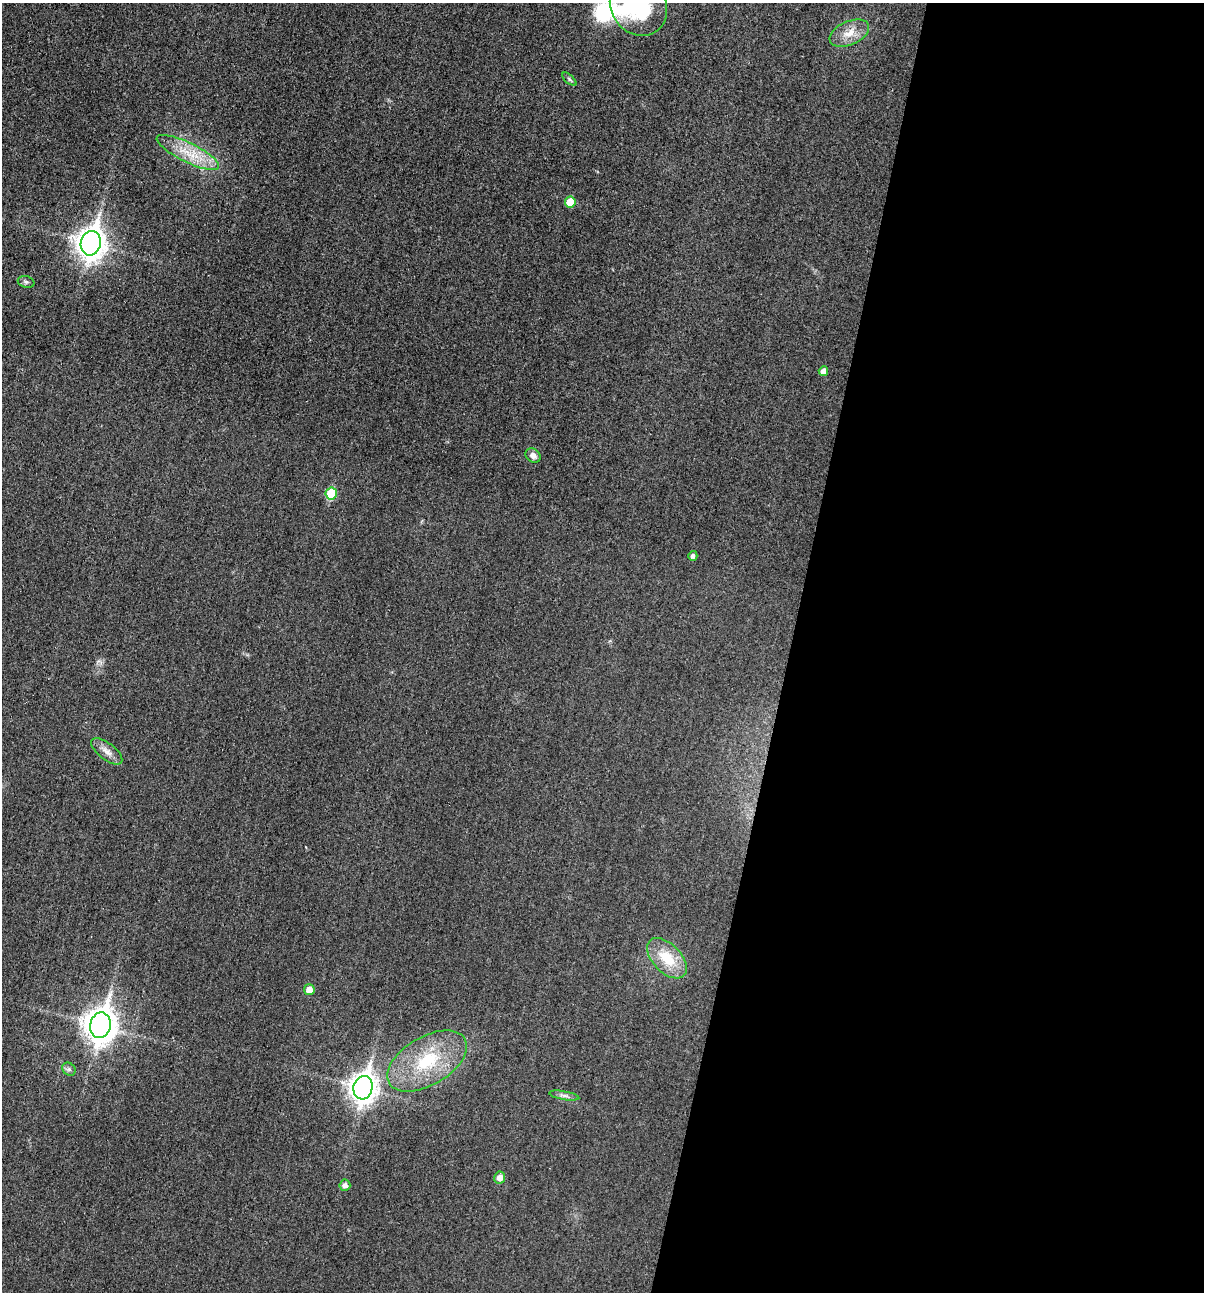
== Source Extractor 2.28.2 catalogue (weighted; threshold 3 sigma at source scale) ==
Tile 12 of 4 x 4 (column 4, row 3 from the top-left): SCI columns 3733-4934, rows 1302-2591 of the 5200 x 5181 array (HDU 1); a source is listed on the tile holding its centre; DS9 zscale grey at full resolution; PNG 1206 x 1294 px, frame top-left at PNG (2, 3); each listed source drawn as its Kron ellipse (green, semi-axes under 4 px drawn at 4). Shown black and unused: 34% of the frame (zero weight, under 3 of 4 exposures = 1% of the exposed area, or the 3 px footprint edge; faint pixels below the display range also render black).
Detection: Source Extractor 2.28.2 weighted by HDU 2 'WHT'; one run over the whole footprint, this tile lists its part. Background 0.0299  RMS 0.0059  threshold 0.0265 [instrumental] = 3 sigma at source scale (4.5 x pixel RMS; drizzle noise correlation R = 1.50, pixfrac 1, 0.05/0.05 arcsec/px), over >= 5 px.
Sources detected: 24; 3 inside a brighter object's white glare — neither listed nor drawn; the other 21 listed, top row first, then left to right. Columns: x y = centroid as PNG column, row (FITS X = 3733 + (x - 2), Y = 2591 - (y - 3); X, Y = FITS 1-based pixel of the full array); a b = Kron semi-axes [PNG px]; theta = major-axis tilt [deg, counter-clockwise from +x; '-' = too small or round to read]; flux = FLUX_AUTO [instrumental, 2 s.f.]
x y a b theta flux
638 5 31 27 -58 39
849 33 21 11 24 8.7
569 79 9 4 -42 1.2
188 152 34 9 -26 15
570 202 5 5 - 10
91 243 12 10 78 740
26 282 8 6 -14 1.3
823 371 5 4 - 3.4
533 455 8 7 - 2.7
331 493 6 5 - 20
693 556 5 4 - 1.8
107 751 19 8 -37 4.6
667 958 24 14 -46 18
309 990 5 5 - 5.7
100 1025 13 10 78 890
427 1061 44 24 31 38
69 1069 7 6 - 1.5
363 1088 12 9 76 620
564 1096 15 4 -10 1.9
500 1178 6 5 - 4.1
345 1185 5 5 - 2.6
Isophote crosses this tile's border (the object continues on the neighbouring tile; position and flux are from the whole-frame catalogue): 1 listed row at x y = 638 5